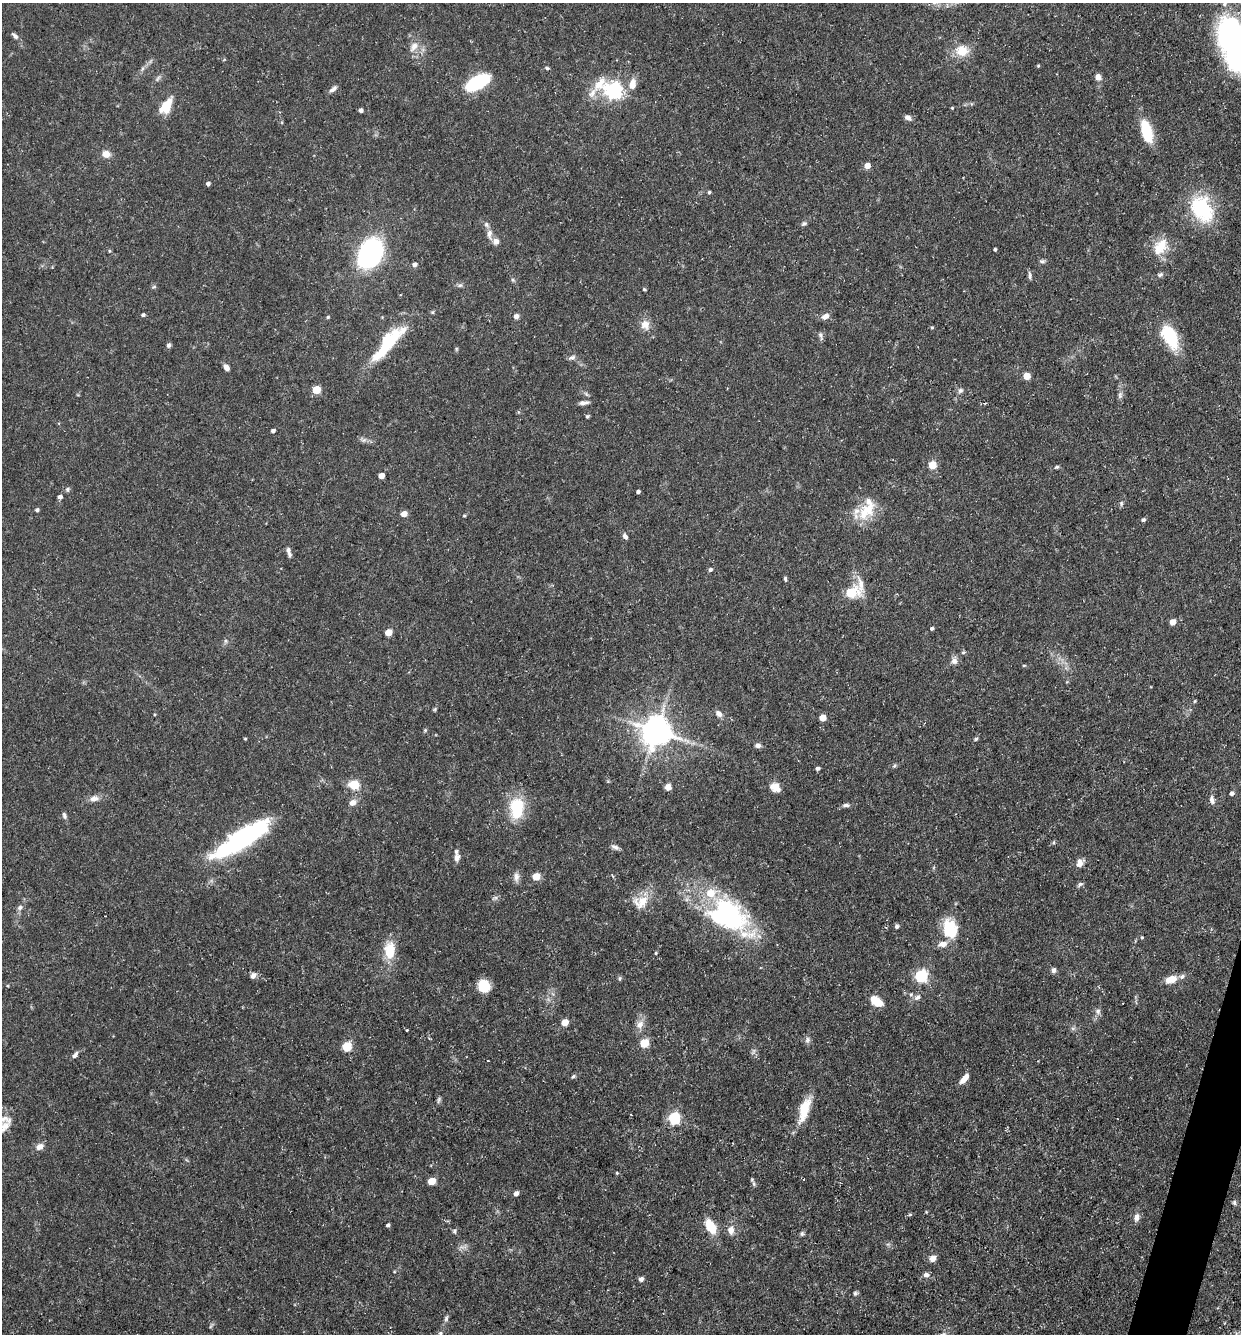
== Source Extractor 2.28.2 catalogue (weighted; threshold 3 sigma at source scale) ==
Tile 6 of 4 x 4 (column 2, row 2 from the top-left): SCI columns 1497-2735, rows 2663-3994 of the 5340 x 5325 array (HDU 1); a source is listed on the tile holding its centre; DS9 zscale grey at full resolution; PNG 1243 x 1336 px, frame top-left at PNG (2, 3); no overlay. Shown black and unused: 1% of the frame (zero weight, under 3 of 5 exposures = <1% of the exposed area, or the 3 px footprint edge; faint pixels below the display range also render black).
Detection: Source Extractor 2.28.2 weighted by HDU 2 'WHT'; one run over the whole footprint, this tile lists its part. Background 0.0954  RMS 0.0044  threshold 0.0199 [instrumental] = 3 sigma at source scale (4.5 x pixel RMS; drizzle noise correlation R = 1.50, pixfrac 1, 0.05/0.05 arcsec/px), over >= 5 px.
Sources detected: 180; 4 too faint to see at this stretch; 3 inside a brighter object's white glare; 1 cosmic-ray / hot-pixel residue — not listed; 9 inside a brighter listed object's ellipse — not listed separately; the other 163 listed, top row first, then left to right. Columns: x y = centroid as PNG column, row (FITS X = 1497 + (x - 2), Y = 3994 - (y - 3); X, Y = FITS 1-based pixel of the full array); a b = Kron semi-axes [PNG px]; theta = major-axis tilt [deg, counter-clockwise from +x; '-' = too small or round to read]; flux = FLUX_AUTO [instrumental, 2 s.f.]
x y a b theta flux
15 36 10 5 -47 1.5
1236 41 41 24 -77 110
414 46 16 9 52 3.9
962 51 17 14 -6 7.7
1038 66 4 4 - 0.5
142 68 8 4 71 0.91
547 68 5 4 - 0.65
1098 77 7 6 - 2.6
477 82 19 9 28 37
632 84 13 8 76 5
333 89 11 5 37 1.7
613 91 10 7 -14 160
166 106 16 9 57 11
952 108 4 3 - 0.41
361 110 4 4 - 1.1
908 118 8 6 -28 1.9
1147 132 24 10 -74 16
106 154 11 9 -21 3.2
867 166 5 5 - 4.5
208 184 4 4 - 1.2
709 192 4 4 - 0.67
1202 209 31 22 -60 29
804 224 8 5 28 0.95
489 234 15 7 -87 2.8
1160 247 24 15 58 9.4
995 249 3 3 - 0.82
109 251 5 3 - 0.48
370 253 17 13 61 130
1042 261 8 5 -8 0.95
414 264 5 4 - 1.7
1030 275 10 4 -85 1.1
1160 275 9 5 22 1
513 280 6 4 -45 0.7
460 285 7 5 40 0.97
154 287 6 5 - 0.69
644 289 4 4 - 0.59
432 312 5 4 - 0.57
143 315 4 4 - 0.94
516 316 6 5 - 1.9
825 316 9 6 22 2.5
328 317 4 4 - 0.49
645 325 13 12 - 4.1
932 327 5 4 - 0.53
821 335 10 5 -76 1.2
1170 336 22 12 -63 25
388 343 52 13 49 27
169 345 6 6 - 1
456 349 6 4 73 0.54
572 357 10 5 18 1.3
226 367 7 5 -53 2.1
1027 376 5 5 - 8.5
316 390 5 5 - 16
960 390 7 6 - 1.2
1120 395 9 5 -72 1.2
584 403 12 5 7 1.7
985 403 4 3 - 0.55
587 416 4 4 - 0.7
273 431 4 4 - 1.2
364 440 8 5 11 1.2
932 465 5 5 - 17
1057 467 6 4 26 0.69
381 476 5 4 - 4.2
67 489 6 6 - 0.96
638 492 4 3 - 1.2
60 497 4 4 - 2
1121 503 7 5 84 0.91
37 510 4 4 - 0.9
867 510 31 17 48 13
404 514 5 5 - 4.1
464 516 4 3 - 0.48
1143 520 5 4 - 1.1
625 536 8 6 -51 1.3
289 552 14 5 -77 1.7
710 569 5 5 - 0.96
785 579 7 4 -84 0.71
852 592 11 6 38 30
1173 622 5 4 - 6
932 628 4 4 - 0.89
388 632 5 4 - 8.8
225 641 7 4 -89 0.81
963 652 5 5 - 0.68
954 661 10 8 83 2.1
1024 665 5 3 - 0.45
1195 701 5 3 - 0.43
435 709 5 4 - 0.59
719 714 10 7 -45 2.1
823 718 5 5 - 7.7
425 730 5 4 - 0.53
656 731 9 9 - 770
245 739 4 3 - 0.42
976 739 6 4 23 0.64
758 745 7 6 - 1.7
894 766 6 4 44 0.65
818 768 5 4 - 1.1
354 785 6 5 - 24
668 787 9 8 - 2
775 787 11 9 -36 4.6
1232 793 4 4 - 1.5
94 799 13 8 12 2.9
1212 800 11 6 -76 1.9
353 802 10 8 32 2.7
846 805 8 5 0 1.2
517 808 26 15 85 20
64 815 9 5 -77 1.2
241 839 60 15 33 82
615 847 11 6 -23 1.5
457 857 9 6 82 2.3
1079 863 10 7 76 2.7
536 876 5 5 - 11
516 877 13 7 -88 2.2
1080 884 8 6 33 0.95
495 898 10 4 22 0.94
641 902 23 17 18 8.4
20 907 8 6 30 1.4
728 915 54 32 -31 74
897 926 5 4 - 1.3
949 927 20 12 73 15
1142 937 4 3 - 0.54
390 950 24 14 88 10
656 953 4 4 - 0.47
1054 970 6 5 - 1.5
253 975 8 6 56 2
921 976 6 5 - 65
1182 976 8 6 30 1.5
620 978 7 4 83 0.72
1171 979 11 7 20 6.7
484 986 12 10 -73 9.7
917 997 10 7 38 1.8
876 1001 16 9 -36 6.2
1098 1011 8 8 - 1.6
565 1022 5 5 - 8.6
640 1024 12 9 62 3.4
807 1040 9 6 67 1.4
644 1043 5 5 - 21
347 1047 6 5 - 27
75 1055 10 5 52 1.3
573 1076 6 4 48 0.81
964 1078 12 5 50 3.9
439 1100 10 4 79 0.88
804 1110 31 11 72 11
631 1115 3 2 - 0.36
674 1118 6 5 - 56
2 1121 40 15 25 8.9
40 1147 10 7 36 2.7
617 1173 4 3 - 0.43
432 1181 5 5 - 12
754 1184 8 6 -89 1.1
516 1193 5 5 - 1.9
1234 1202 7 5 -89 0.92
926 1212 4 3 - 0.38
910 1215 5 4 - 0.59
1137 1217 10 7 75 2.5
388 1225 5 4 - 0.89
710 1226 15 9 -60 10
731 1230 11 8 86 3.2
455 1231 6 5 - 0.87
802 1234 7 5 -77 0.91
933 1258 8 7 - 2.6
926 1275 8 6 13 1.6
641 1279 5 5 - 1.7
855 1293 7 5 75 0.86
446 1318 9 5 73 1.1
440 1333 6 5 - 0.72
Isophote crosses this tile's border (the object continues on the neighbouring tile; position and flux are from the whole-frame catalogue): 2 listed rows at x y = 1236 41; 2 1121